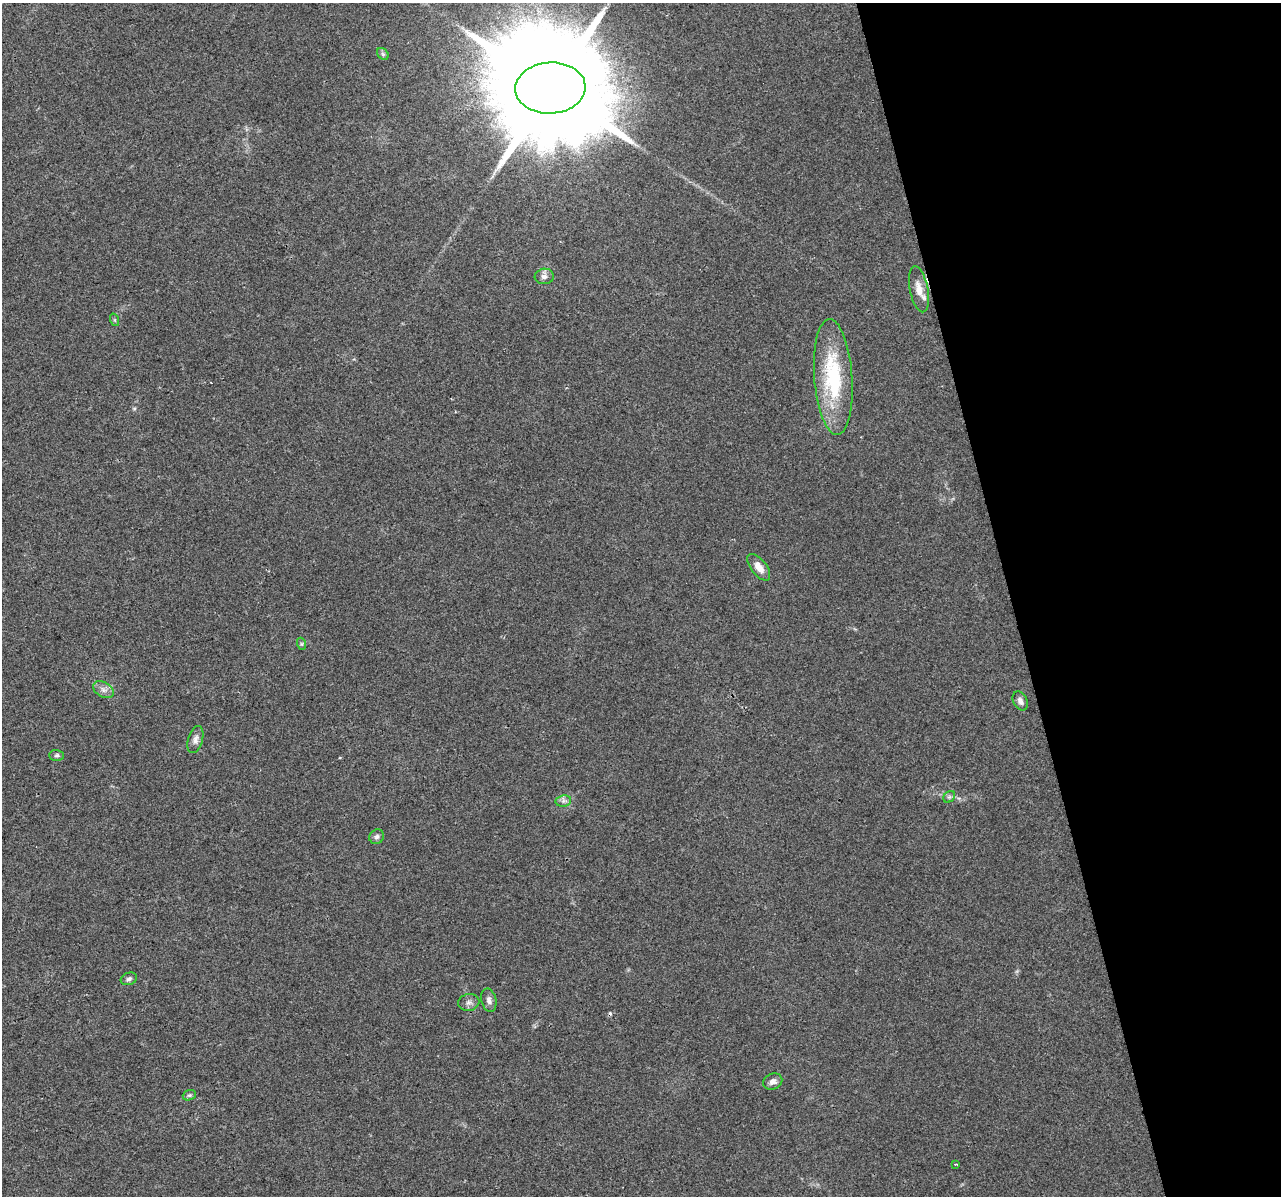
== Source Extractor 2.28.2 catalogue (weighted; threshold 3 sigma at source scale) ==
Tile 12 of 4 x 4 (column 4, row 3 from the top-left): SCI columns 3839-5117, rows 1286-2479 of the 5117 x 4912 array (HDU 1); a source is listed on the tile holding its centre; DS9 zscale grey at full resolution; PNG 1283 x 1198 px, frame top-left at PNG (2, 3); each listed source drawn as its Kron ellipse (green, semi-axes under 4 px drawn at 4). Shown black and unused: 21% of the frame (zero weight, under 2 of 3 exposures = <1% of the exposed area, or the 3 px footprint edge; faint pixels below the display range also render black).
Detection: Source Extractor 2.28.2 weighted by HDU 2 'WHT'; one run over the whole footprint, this tile lists its part. Background 0.0308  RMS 0.0062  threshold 0.028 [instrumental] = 3 sigma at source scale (4.5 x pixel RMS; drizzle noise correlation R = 1.50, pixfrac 1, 0.0396/0.0396 arcsec/px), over >= 5 px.
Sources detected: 23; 2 cosmic-ray / hot-pixel residue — neither listed nor drawn; the other 21 listed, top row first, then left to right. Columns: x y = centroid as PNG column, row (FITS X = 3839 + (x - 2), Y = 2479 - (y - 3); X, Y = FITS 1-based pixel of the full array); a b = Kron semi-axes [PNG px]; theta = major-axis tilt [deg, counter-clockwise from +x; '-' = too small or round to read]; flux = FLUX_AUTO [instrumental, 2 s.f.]
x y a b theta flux
383 54 6 5 - 1.4
550 88 35 25 4 27000
544 276 9 7 6 2.9
919 289 23 9 -79 7.3
115 320 6 4 -71 0.9
833 377 58 19 -86 55
759 567 16 7 -52 5.7
302 644 6 4 -71 0.91
103 690 11 7 -30 3.2
1020 701 10 7 -64 2.8
195 740 14 7 74 3.2
57 755 7 5 0 1.3
949 797 6 5 - 1.3
563 801 8 5 11 2
377 837 8 7 - 1.8
129 979 8 6 19 1.6
489 1000 12 7 -76 2.6
469 1002 11 8 9 2.8
773 1081 10 8 24 3
189 1095 7 5 19 1.1
955 1164 3 3 - 0.74